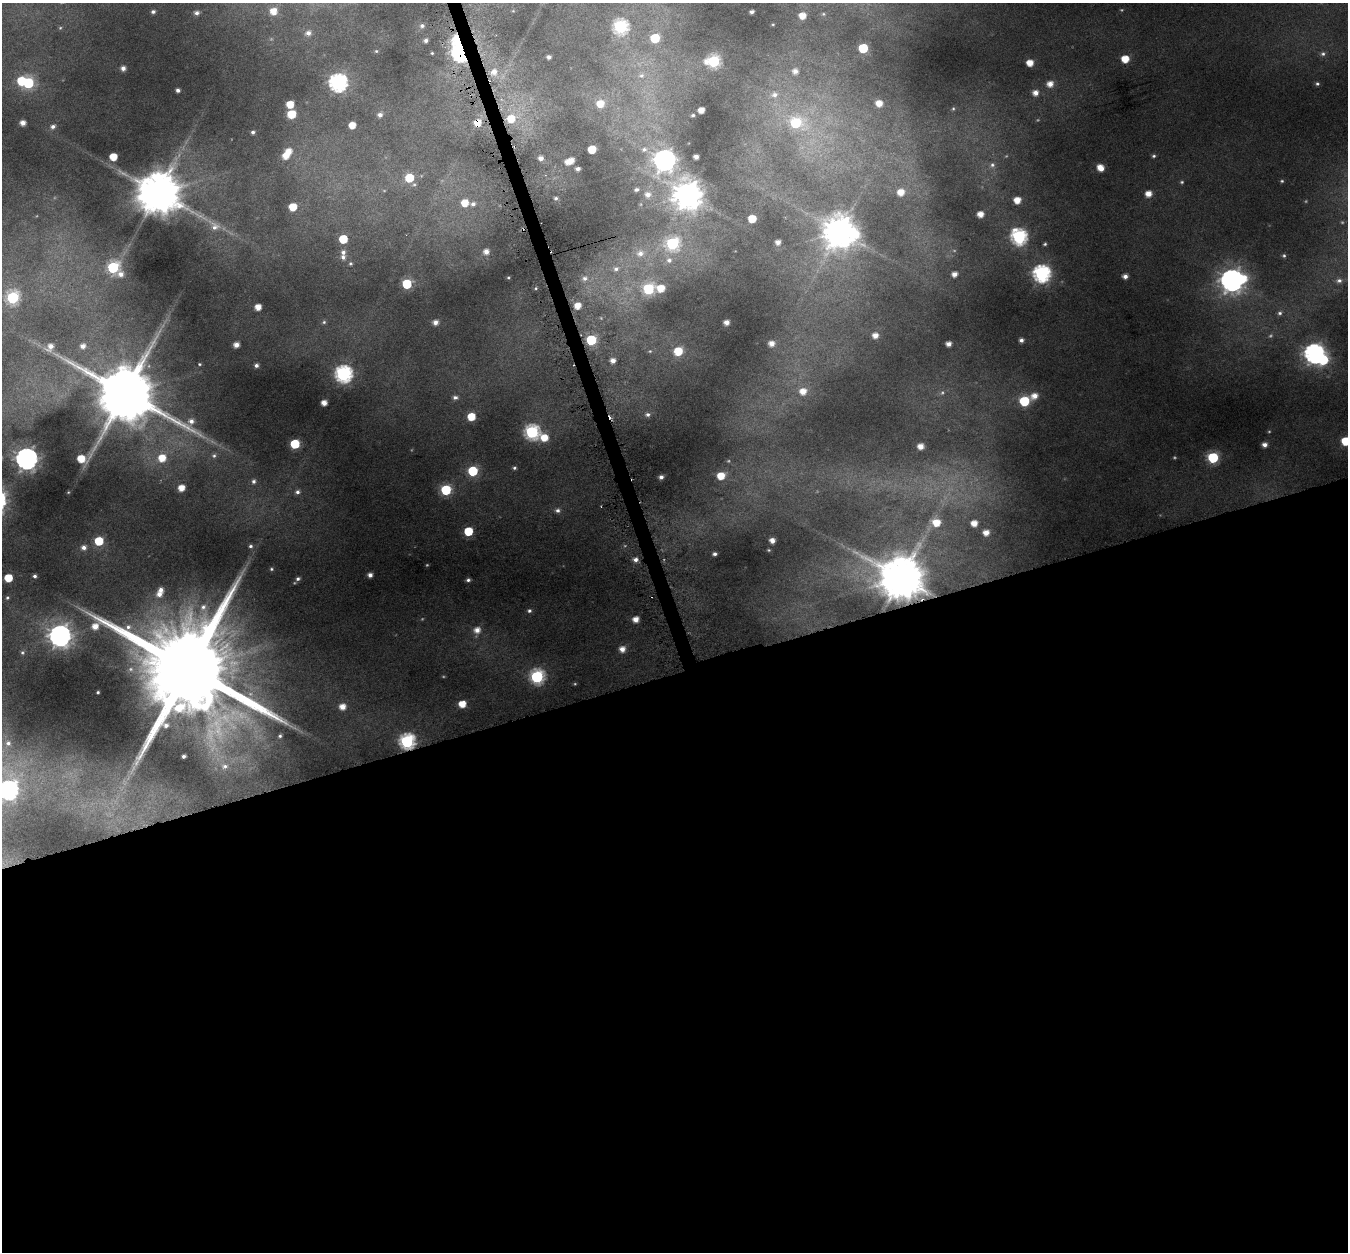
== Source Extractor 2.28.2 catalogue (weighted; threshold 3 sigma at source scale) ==
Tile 15 of 4 x 4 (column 3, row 4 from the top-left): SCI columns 2697-4042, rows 74-1323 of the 5428 x 5208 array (HDU 1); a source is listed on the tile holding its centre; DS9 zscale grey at full resolution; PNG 1350 x 1254 px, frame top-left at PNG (2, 3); no overlay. Shown black and unused: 47% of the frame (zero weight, under 4 of 8 exposures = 2% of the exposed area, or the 3 px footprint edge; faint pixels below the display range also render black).
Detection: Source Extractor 2.28.2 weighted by HDU 2 'WHT'; one run over the whole footprint, this tile lists its part. Background 0.0428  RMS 0.0094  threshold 0.0383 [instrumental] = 3 sigma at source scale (4.09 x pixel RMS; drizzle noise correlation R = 1.36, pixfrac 0.8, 0.0396/0.0396 arcsec/px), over >= 5 px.
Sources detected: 205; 10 too faint to see at this stretch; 3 inside a brighter object's white glare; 1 cosmic-ray / hot-pixel residue — not listed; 4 inside a brighter listed object's ellipse — not listed separately; the other 187 listed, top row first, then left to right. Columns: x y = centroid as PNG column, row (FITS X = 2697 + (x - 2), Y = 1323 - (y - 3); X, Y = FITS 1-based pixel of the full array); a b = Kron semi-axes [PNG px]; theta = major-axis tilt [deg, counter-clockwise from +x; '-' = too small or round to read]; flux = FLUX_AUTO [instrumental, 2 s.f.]
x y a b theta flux
273 11 6 6 - 11
153 12 4 4 - 2
752 12 4 3 - 2.3
197 13 5 4 - 2.5
802 16 6 5 - 11
773 24 4 3 - 0.68
422 26 5 5 - 1.9
621 27 7 7 - 140
308 33 6 6 - 3.8
655 38 6 6 - 43
426 40 3 3 - 2.3
863 48 6 6 - 43
376 51 4 4 - 0.83
432 53 3 2 - 0.73
460 53 7 6 - 250
1323 54 6 6 - 1.9
549 57 4 4 - 2.7
1125 59 6 5 - 16
713 61 7 6 - 98
1030 63 5 5 - 11
123 68 4 4 - 4.3
795 71 6 6 - 4.8
494 72 8 7 - 6.6
641 75 7 7 - 3
28 83 6 6 - 71
338 83 7 7 - 310
1050 84 6 6 - 7.7
1317 84 5 4 - 1.3
178 90 4 4 - 2.7
1036 93 6 5 - 6.4
774 95 9 7 18 4
600 103 7 7 - 12
879 103 6 5 - 10
290 104 5 5 - 15
701 110 5 4 - 8.1
291 114 6 5 - 22
380 115 5 5 - 3.5
693 115 3 3 - 1.2
511 119 8 7 - 16
23 123 4 4 - 5.8
477 123 6 6 - 12
796 123 9 8 - 46
352 125 5 5 - 11
53 127 6 5 - 2.9
253 132 3 3 - 1.8
592 149 5 5 - 22
644 149 7 7 - 2.6
285 156 6 6 - 11
1154 156 5 4 - 1.5
113 157 5 5 - 16
696 157 4 4 - 4.5
541 158 4 4 - 4
571 160 5 4 - 7.3
664 160 8 8 - 640
992 165 6 6 - 2
1100 168 6 5 - 11
578 169 4 3 - 2.5
409 178 6 6 - 24
1282 181 5 4 - 1
1182 182 5 4 - 1.3
636 189 4 3 - 1.7
901 192 7 6 - 10
158 193 12 11 - 3900
648 194 7 6 - 4.9
1148 194 5 5 - 8.5
688 195 9 9 - 1400
556 198 4 3 - 1.3
1017 200 5 5 - 11
465 203 6 6 - 13
473 204 6 5 - 3
293 207 6 5 - 17
980 214 5 5 - 8.1
752 219 5 5 - 20
214 226 19 12 -44 12
840 231 10 10 - 2000
1019 237 7 7 - 210
343 239 5 5 - 25
778 242 4 4 - 4.7
672 243 7 7 - 100
1045 244 5 4 - 1.3
343 252 7 6 - 4
486 252 5 5 - 5.7
640 253 11 9 18 6.9
1284 256 5 4 - 1.3
669 260 9 8 - 4.9
350 263 5 5 - 1.3
113 267 6 6 - 87
616 269 8 7 - 3.3
1042 273 7 7 - 280
121 274 7 6 - 4.9
954 274 4 4 - 5.3
1125 276 4 4 - 4.1
508 278 4 2 - 0.74
585 278 7 7 - 3.1
1232 280 10 9 - 670
1339 280 8 6 19 3.1
407 284 6 6 - 48
661 288 7 6 - 15
648 289 7 6 - 74
12 298 6 6 - 100
578 306 6 6 - 10
258 307 5 5 - 9.3
1280 313 7 5 1 2
324 322 5 5 - 1.5
435 322 6 5 - 5
727 322 4 4 - 5.3
875 335 5 5 - 6.5
591 340 6 6 - 58
1021 340 4 4 - 2.7
771 343 5 5 - 6.7
949 344 4 4 - 5.2
236 345 5 4 - 6.2
50 346 9 6 57 6.5
83 346 6 5 - 4.9
678 351 6 6 - 25
1314 353 8 8 - 450
613 360 5 5 - 5.9
199 364 4 3 - 0.8
256 365 4 4 - 2.6
343 374 7 7 - 250
803 391 8 7 - 10
125 393 17 15 -18 7800
1034 396 8 6 30 7.8
455 397 6 5 - 2.4
1024 401 6 6 - 55
324 403 5 4 - 7.6
648 414 5 5 - 2
471 417 5 5 - 21
191 421 7 6 - 4.8
532 432 7 7 - 160
544 438 7 6 - 16
1345 441 6 6 - 24
295 444 6 5 - 42
1265 445 5 5 - 4.3
921 446 5 5 - 7.8
214 456 7 7 - 2.5
1213 457 6 6 - 72
162 458 8 8 - 16
26 459 8 7 - 660
81 459 7 6 - 18
514 468 5 4 - 1.5
473 471 6 6 - 48
721 476 5 5 - 16
661 477 4 4 - 2.8
254 481 6 5 - 2.5
181 488 6 5 - 11
446 490 6 6 - 67
297 492 6 5 - 2.5
557 510 6 5 - 2.8
936 523 8 7 - 14
974 523 5 5 - 8.7
468 531 5 5 - 34
986 533 5 5 - 7
772 540 5 4 - 4.9
99 541 6 5 - 32
250 546 5 4 - 1.7
84 547 6 6 - 4.2
715 554 4 4 - 2.2
635 560 5 5 - 3.5
271 569 4 3 - 1
370 575 4 4 - 4
35 576 3 3 - 1.7
8 578 5 5 - 20
901 578 12 11 - 3800
298 579 4 4 - 1.9
468 580 5 4 - 1.9
159 594 7 6 - 7
7 598 4 3 - 0.98
203 607 10 9 - 6.8
529 611 5 5 - 1.7
635 619 5 5 - 7.9
477 630 7 6 - 7.3
60 636 8 8 - 670
622 649 6 5 - 7
22 652 6 5 - 1.5
189 669 32 22 10 26000
537 677 7 7 - 140
98 692 3 2 - 0.92
462 704 5 5 - 15
342 707 5 5 - 8.6
166 725 4 4 - 2.8
280 736 4 4 - 1.6
407 741 7 7 - 190
8 743 7 6 - 2.8
183 756 3 3 - 2
225 766 8 7 - 3.5
8 790 8 8 - 310
Overlapping masked pixels (flux is a lower limit): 4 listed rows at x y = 460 53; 477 123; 901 578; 407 741
Isophote crosses this tile's border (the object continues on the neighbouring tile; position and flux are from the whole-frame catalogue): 2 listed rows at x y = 1345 441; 8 790